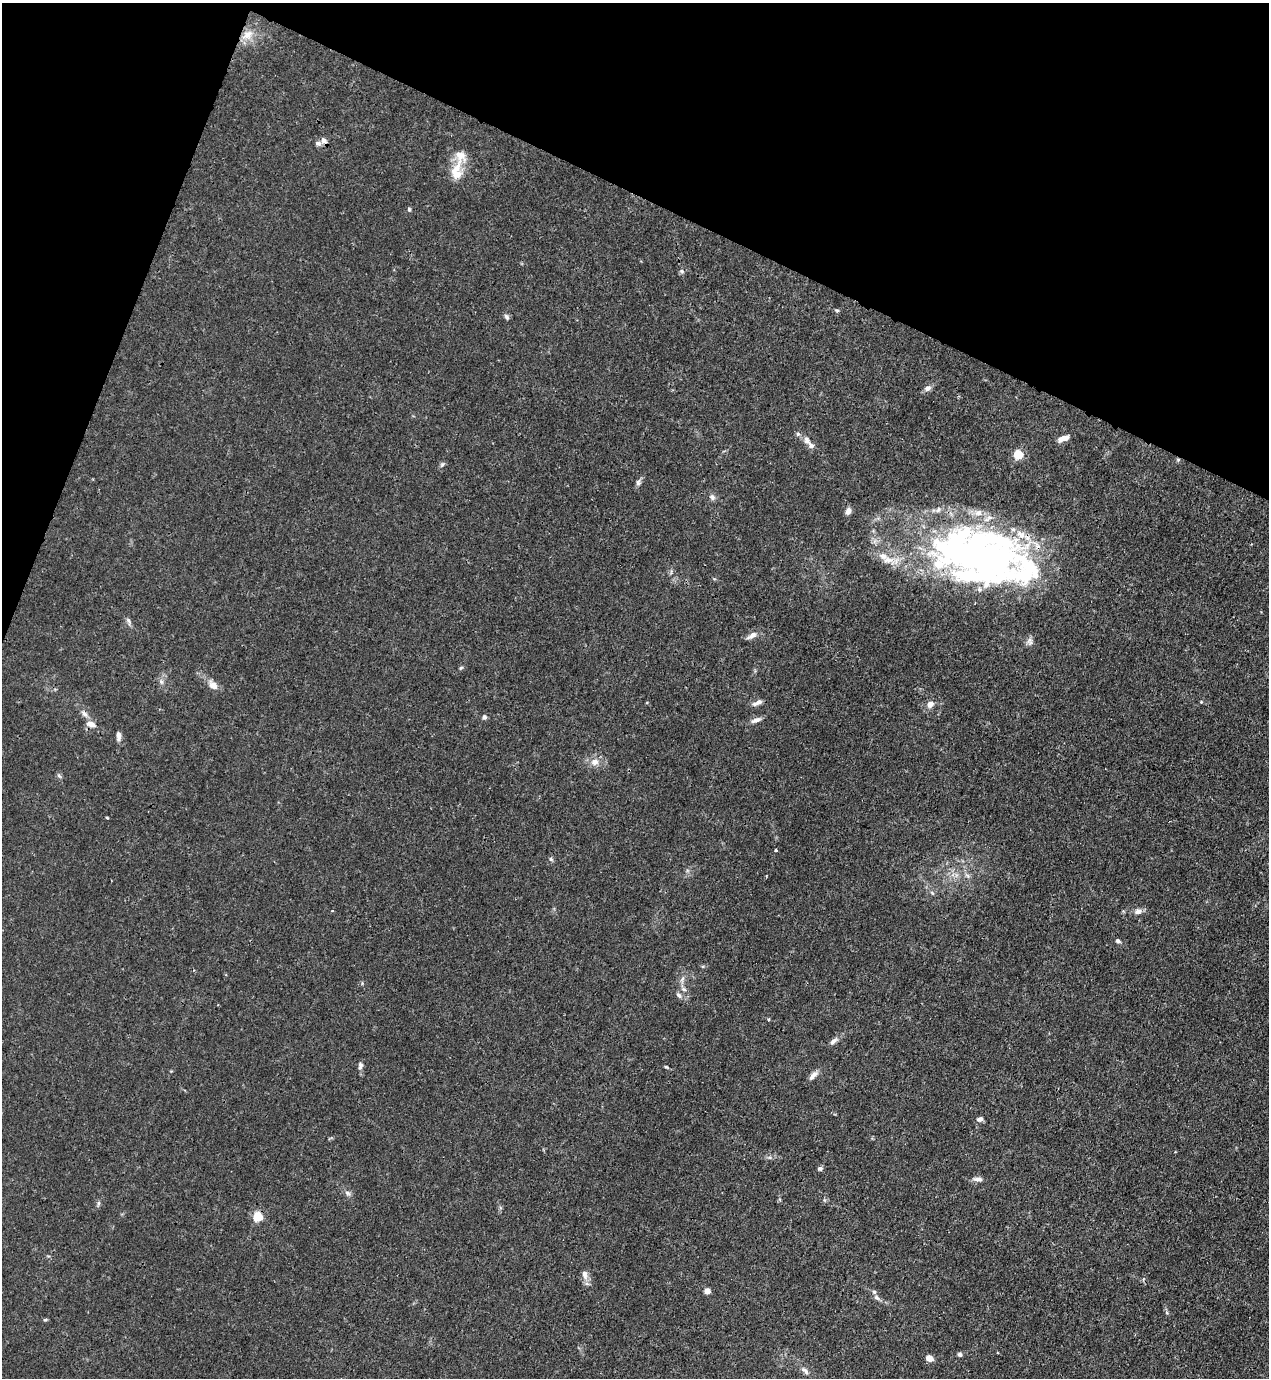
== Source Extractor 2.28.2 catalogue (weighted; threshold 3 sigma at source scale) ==
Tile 2 of 4 x 4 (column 2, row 1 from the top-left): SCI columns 1497-2763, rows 4172-5547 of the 5650 x 5590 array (HDU 1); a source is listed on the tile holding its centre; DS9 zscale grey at full resolution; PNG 1271 x 1380 px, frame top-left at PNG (2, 3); no overlay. Shown black and unused: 19% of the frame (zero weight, under 3 of 4 exposures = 7% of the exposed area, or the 3 px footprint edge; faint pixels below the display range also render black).
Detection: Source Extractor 2.28.2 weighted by HDU 2 'WHT'; one run over the whole footprint, this tile lists its part. Background 0.0192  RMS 0.0026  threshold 0.0119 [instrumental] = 3 sigma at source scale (4.5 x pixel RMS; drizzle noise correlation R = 1.50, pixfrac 1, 0.05/0.05 arcsec/px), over >= 5 px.
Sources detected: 74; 2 inside a brighter object's white glare — not listed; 14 inside a brighter listed object's ellipse — not listed separately; the other 58 listed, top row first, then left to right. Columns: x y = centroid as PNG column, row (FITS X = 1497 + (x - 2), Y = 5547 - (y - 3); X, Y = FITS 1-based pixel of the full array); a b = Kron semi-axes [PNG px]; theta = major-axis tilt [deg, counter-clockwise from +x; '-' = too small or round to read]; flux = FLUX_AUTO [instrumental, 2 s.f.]
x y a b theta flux
247 35 17 12 38 3.9
324 141 9 7 -26 1
460 155 24 16 -75 4.1
409 209 5 4 - 0.37
681 271 6 4 -89 0.45
837 310 6 4 0 0.36
507 317 8 5 -57 0.65
927 388 8 6 27 1.1
1063 438 12 5 22 2.3
807 440 13 8 -58 1.5
1018 454 5 5 - 14
1178 460 5 5 - 0.4
442 465 8 5 62 0.53
638 483 9 5 82 0.74
712 497 8 7 - 0.77
848 511 8 6 67 1.3
975 555 120 54 -10 120
128 621 11 5 -70 0.75
752 635 13 6 35 1.5
461 668 6 4 31 0.33
161 682 7 4 -88 0.58
213 685 12 8 -44 2
1201 702 5 3 - 0.23
757 703 14 6 20 1.2
930 704 9 7 43 1.5
84 714 13 5 -49 1.2
484 717 6 5 - 0.64
756 720 13 6 21 1.3
91 724 13 8 -20 1.9
119 736 11 6 88 1.2
594 762 11 9 8 2
59 776 7 4 -37 0.42
107 818 3 2 - 0.31
776 850 3 3 - 0.38
551 859 6 5 - 0.45
967 875 7 4 -19 0.53
1138 911 9 8 - 1.2
1118 941 5 5 - 0.71
682 979 7 4 71 0.59
684 989 8 5 -21 0.69
679 995 8 6 -52 0.74
833 1041 12 6 41 1
360 1066 10 6 79 0.85
666 1067 5 3 - 0.3
813 1075 14 6 46 1.5
980 1119 8 5 19 0.97
820 1168 7 6 - 0.55
978 1179 13 6 -5 1.1
347 1193 9 5 -28 0.75
99 1203 6 4 70 0.44
258 1216 5 5 - 16
584 1274 12 7 -78 1.6
707 1291 4 4 - 3.7
876 1297 9 6 -43 0.79
45 1320 6 4 1 0.32
960 1354 6 6 - 0.5
929 1358 6 5 - 2.6
805 1371 11 6 -44 0.97
Overlapping masked pixels (flux is a lower limit): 2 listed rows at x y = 1178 460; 975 555